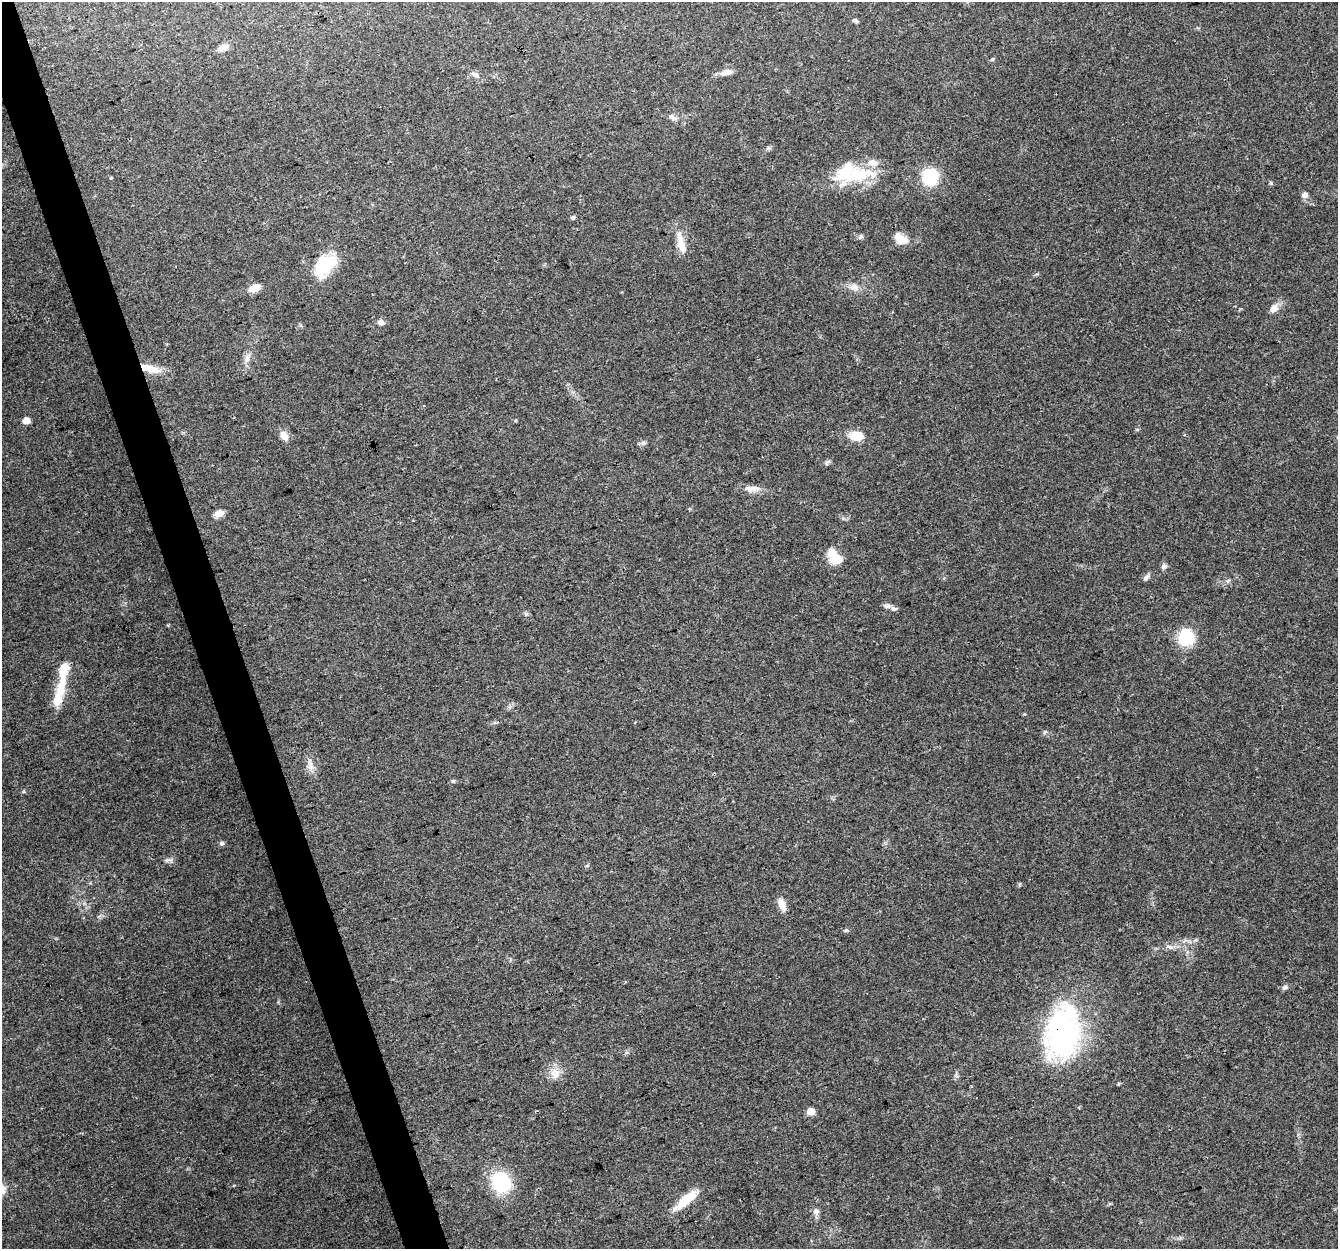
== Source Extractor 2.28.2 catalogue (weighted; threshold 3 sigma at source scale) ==
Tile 11 of 4 x 4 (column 3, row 3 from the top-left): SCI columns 2674-4009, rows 1365-2611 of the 5345 x 5167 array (HDU 1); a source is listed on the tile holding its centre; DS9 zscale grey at full resolution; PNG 1340 x 1251 px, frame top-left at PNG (2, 2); no overlay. Shown black and unused: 3% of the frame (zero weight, under 3 of 4 exposures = <1% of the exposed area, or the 3 px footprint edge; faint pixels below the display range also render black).
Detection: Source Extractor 2.28.2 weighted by HDU 2 'WHT'; one run over the whole footprint, this tile lists its part. Background 0.0796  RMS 0.0052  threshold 0.0236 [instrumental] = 3 sigma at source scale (4.5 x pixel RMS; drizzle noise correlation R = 1.50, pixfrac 1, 0.0396/0.0396 arcsec/px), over >= 5 px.
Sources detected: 58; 3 inside a brighter object's white glare — not listed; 6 inside a brighter listed object's ellipse — not listed separately; the other 49 listed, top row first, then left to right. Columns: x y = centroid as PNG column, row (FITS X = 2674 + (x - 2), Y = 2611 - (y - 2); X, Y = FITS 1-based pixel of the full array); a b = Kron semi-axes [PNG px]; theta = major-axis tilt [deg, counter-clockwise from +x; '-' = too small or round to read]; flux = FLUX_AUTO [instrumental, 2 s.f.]
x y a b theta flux
856 21 7 5 -40 1.1
223 47 14 7 25 3.4
727 72 14 7 11 3.7
475 75 10 7 -24 2
672 118 12 6 -28 2
857 175 53 17 9 28
930 177 16 15 - 21
1271 183 5 4 - 0.66
1305 195 7 6 - 2.4
573 218 6 5 - 0.92
861 236 6 5 - 0.92
901 239 16 10 -30 6.7
682 247 22 10 -67 5.8
325 265 31 18 45 20
854 287 13 9 -13 3.8
255 288 11 8 20 6
1274 308 11 9 55 3.6
381 322 7 6 - 2.5
247 359 9 7 85 2.5
154 369 19 11 -17 6.8
26 420 5 5 - 5.4
284 435 12 8 -54 4.3
856 436 14 9 -1 10
828 462 11 4 45 1.1
749 489 18 8 -16 4.1
219 513 10 7 22 4.2
836 558 18 11 -22 9.4
1164 566 8 6 28 1.5
1146 578 10 6 48 1.6
887 606 9 6 -13 1.8
526 614 7 4 -1 0.86
1186 638 18 16 64 21
61 688 37 13 82 13
1045 732 6 4 70 0.73
310 766 18 7 -79 3.8
453 781 5 5 - 0.79
221 843 6 6 - 1.2
167 860 7 4 18 1.1
587 865 6 4 1 0.68
782 903 15 9 -67 4.1
846 930 6 4 19 0.85
1169 947 13 5 -13 2.2
1285 987 8 6 31 1.4
1062 1033 64 38 79 110
555 1074 15 13 -88 5.6
811 1111 8 7 - 4
501 1182 18 15 -51 44
686 1200 33 10 40 12
816 1212 9 7 -80 2.4
Overlapping masked pixels (flux is a lower limit): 1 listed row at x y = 1062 1033
Unlisted compact peaks at least as high as the median listed source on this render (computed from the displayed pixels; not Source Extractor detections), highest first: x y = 643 443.